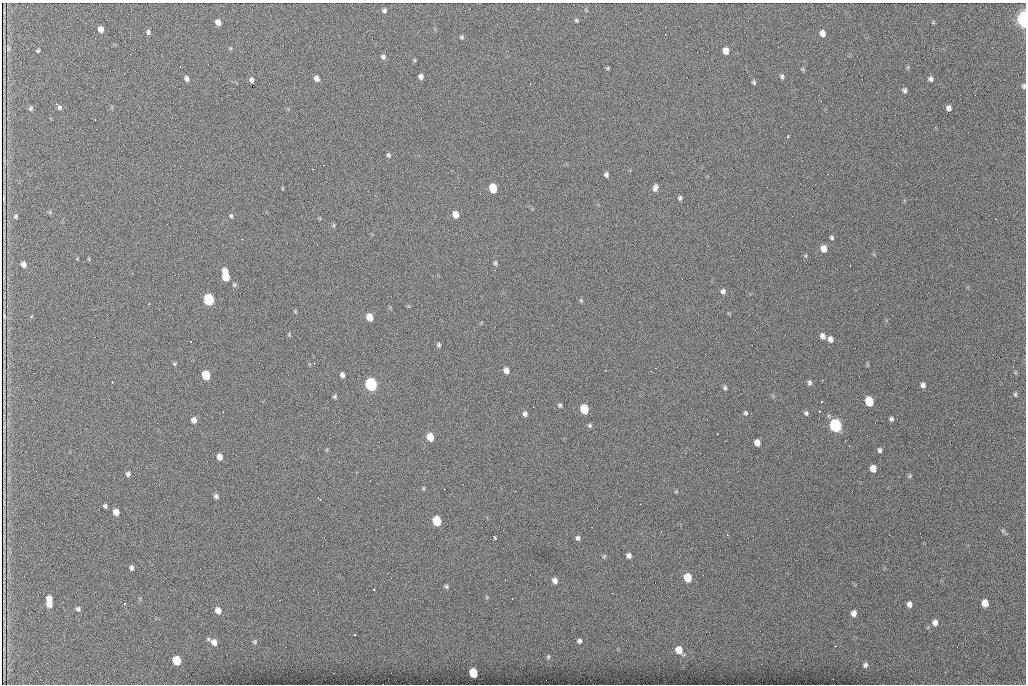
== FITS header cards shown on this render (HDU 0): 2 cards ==
NAXIS1  =                 1024 /fastest changing axis
NAXIS2  =                  682 /next to fastest changing axis

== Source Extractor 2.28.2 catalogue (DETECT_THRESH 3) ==
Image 1024 x 682 px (HDU 0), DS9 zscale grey, 1 PNG px = 1 image px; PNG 1028 x 686 px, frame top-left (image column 1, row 682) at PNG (2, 3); no overlay
Background 1410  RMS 26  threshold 78.3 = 3 sigma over >= 5 px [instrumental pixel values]
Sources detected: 131; all 131 listed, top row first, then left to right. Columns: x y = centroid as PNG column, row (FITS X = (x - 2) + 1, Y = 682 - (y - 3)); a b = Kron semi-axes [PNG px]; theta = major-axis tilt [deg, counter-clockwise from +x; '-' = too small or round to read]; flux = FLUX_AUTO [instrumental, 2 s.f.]
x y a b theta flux
384 10 7 6 - 3900
1024 19 8 4 -86 670000
576 20 5 4 - 2400
218 22 6 5 - 9600
101 29 6 5 - 11000
148 32 7 5 -85 3600
822 33 7 6 - 9700
462 37 6 4 16 2500
230 48 6 4 -70 1800
8 49 6 3 72 1900
38 51 4 3 - 2100
726 51 6 5 - 13000
383 57 6 6 - 4500
180 67 3 2 - 1100
607 68 5 4 - 1900
803 69 6 5 - 2200
782 76 6 4 -85 3500
421 77 5 5 - 6100
317 78 6 5 - 7900
187 79 6 5 - 5200
931 79 5 5 - 4600
251 80 4 4 - 4600
754 82 5 4 - 2900
1024 86 6 5 - 3300
904 90 6 5 - 4000
59 107 7 5 -38 4100
31 108 6 5 - 3100
948 108 5 5 - 6400
788 136 4 2 - 2300
388 155 6 5 - 2800
324 165 2 2 - 930
828 174 2 2 - 930
606 175 5 4 - 4000
493 188 6 5 - 57000
655 188 9 5 69 6900
4 198 12 3 90 130
680 198 6 5 - 3300
456 214 6 5 - 18000
16 216 5 4 - 2400
231 216 5 4 - 2500
995 219 2 2 - 950
832 237 5 5 - 2800
824 249 7 6 - 16000
89 259 5 3 - 1500
495 263 5 5 - 2600
24 264 5 5 - 7600
225 275 10 5 -81 47000
234 285 6 5 - 2600
723 291 6 5 - 5500
209 299 7 6 - 210000
581 300 5 5 - 2100
149 303 3 2 - 1400
295 311 5 4 - 1800
4 316 4 2 - 1900
369 317 6 5 - 27000
289 335 6 4 -80 1900
822 336 6 5 - 7500
830 339 6 5 - 8400
439 345 6 5 - 2900
174 364 5 4 - 2100
506 371 6 5 - 9900
651 371 3 2 - 1800
206 375 6 5 - 66000
342 375 5 4 - 5200
112 382 3 2 - 1400
809 382 7 5 79 4000
371 384 7 6 - 360000
923 385 6 5 - 5500
725 388 6 5 - 3100
1015 394 5 4 - 2500
335 396 5 5 - 2800
869 401 7 6 - 53000
821 402 2 2 - 1400
560 405 5 4 - 2900
584 409 6 5 - 70000
819 411 3 2 - 5800
746 413 6 5 - 3200
806 413 6 5 - 3500
525 414 5 5 - 4800
891 419 6 5 - 3200
194 420 6 5 - 8100
590 425 6 5 - 3100
835 425 7 6 - 410000
430 437 6 5 - 30000
845 441 2 2 - 1100
757 443 6 5 - 13000
880 450 6 5 - 3600
220 457 6 5 - 11000
285 457 3 2 - 2100
873 469 6 5 - 16000
128 474 5 5 - 4100
910 476 7 4 45 2100
423 488 6 4 89 2100
676 491 5 3 - 1500
216 496 5 5 - 4200
320 500 3 2 - 1300
105 506 4 4 - 3500
116 512 6 5 - 14000
437 521 6 5 - 79000
1003 531 6 5 - 3100
661 532 2 2 - 850
727 535 4 3 - 1200
494 537 5 3 - 4700
578 538 7 6 - 4300
629 555 5 4 - 6600
604 556 6 4 56 2000
131 568 5 4 - 4400
688 577 6 6 - 40000
505 580 2 2 - 1200
555 581 6 5 - 7700
446 586 6 5 - 2800
374 589 3 3 - 2600
49 599 6 5 - 13000
985 603 6 5 - 19000
49 604 6 5 - 9500
125 604 3 3 - 2800
909 604 6 5 - 7100
78 609 6 5 - 3900
218 610 7 6 - 12000
854 613 6 5 - 11000
935 623 7 7 - 8700
355 635 3 2 - 4600
579 641 6 5 - 4500
214 642 9 7 -50 11000
255 642 7 6 - 3200
835 646 3 2 - 5200
679 650 9 7 -50 22000
548 657 7 5 74 3100
177 660 6 5 - 54000
865 665 7 6 - 4600
473 673 6 6 - 60000
At the frame edge (FLAGS 8, measured only in part): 2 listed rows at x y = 1024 19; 1024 86